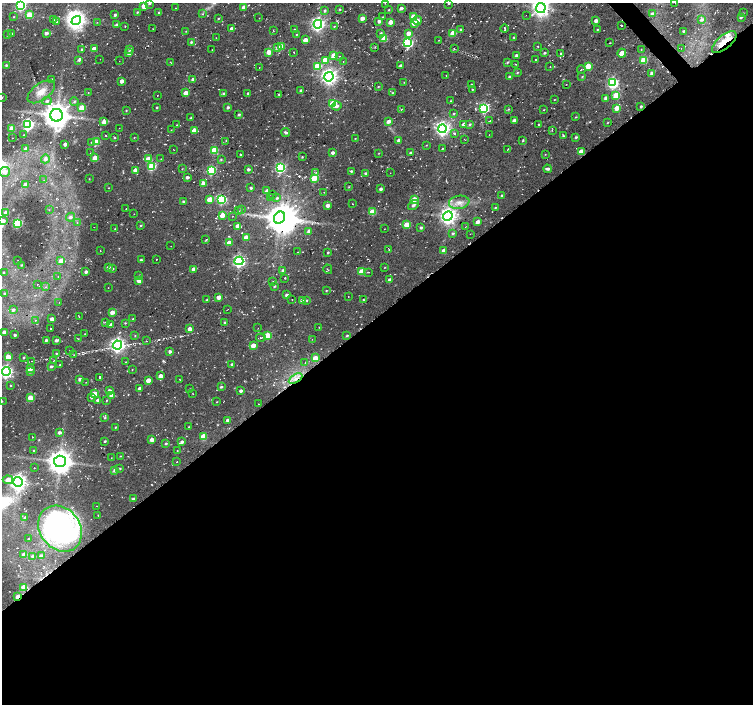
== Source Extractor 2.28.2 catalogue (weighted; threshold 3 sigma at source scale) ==
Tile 15 of 4 x 4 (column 3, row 4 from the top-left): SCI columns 3030-4530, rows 222-1625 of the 6033 x 5992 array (HDU 1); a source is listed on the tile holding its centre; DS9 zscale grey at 2 x 2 block average (1 PNG px = mean of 2 x 2 image px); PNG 755 x 706 px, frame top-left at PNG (2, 3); each listed source drawn as its Kron ellipse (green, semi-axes under 4 px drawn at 4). Shown black and unused: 56% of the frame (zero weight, under 2 of 3 exposures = <1% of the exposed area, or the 3 px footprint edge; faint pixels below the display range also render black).
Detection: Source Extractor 2.28.2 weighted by HDU 2 'WHT'; one run over the whole footprint, this tile lists its part. Background 0.05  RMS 0.0081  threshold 0.0364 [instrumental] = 3 sigma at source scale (4.5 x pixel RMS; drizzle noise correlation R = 1.50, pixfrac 1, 0.0396/0.0396 arcsec/px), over >= 5 px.
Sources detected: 450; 3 too faint to see at this stretch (2 x 2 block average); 3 inside a brighter object's white glare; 17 cosmic-ray / hot-pixel residue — neither listed nor drawn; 1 coinciding with a brighter row at this scale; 7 inside a brighter listed object's ellipse — not listed separately; the other 419 listed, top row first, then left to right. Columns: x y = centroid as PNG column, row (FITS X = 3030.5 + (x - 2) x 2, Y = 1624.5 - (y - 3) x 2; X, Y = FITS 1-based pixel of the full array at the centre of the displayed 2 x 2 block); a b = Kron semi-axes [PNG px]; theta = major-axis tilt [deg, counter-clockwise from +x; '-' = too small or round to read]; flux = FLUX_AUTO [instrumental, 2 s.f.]
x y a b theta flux
149 3 3 3 - 3.5
385 3 2 2 - 0.48
675 3 2 2 - 0.88
449 4 3 2 - 1.7
21 6 4 3 - 250
144 6 4 3 - 21
244 7 3 3 - 11
175 8 2 2 - 0.73
401 8 3 2 - 5.1
541 8 5 5 - 870
340 9 3 2 - 1.6
389 10 3 2 - 1.4
325 11 4 3 - 3.2
137 12 3 2 - 1.7
159 12 3 2 - 2.1
743 13 3 2 - 1
202 14 2 2 - 2.2
653 14 3 3 - 7.7
29 15 3 3 - 48
115 15 2 2 - 3.7
526 15 2 2 - 0.6
14 17 2 2 - 1.1
382 17 3 2 - 1.1
413 17 3 3 - 32
741 17 3 2 - 3.9
218 18 3 3 - 1.7
259 18 2 2 - 0.7
362 18 3 3 - 10
54 20 3 2 - 2.4
417 20 4 4 - 9.4
702 20 4 3 - 4.2
56 21 3 2 - 2.1
76 21 5 4 - 870
379 21 3 3 - 6.4
596 21 3 2 - 8.7
97 22 2 2 - 0.77
390 22 3 3 - 19
414 23 3 3 - 15
116 24 3 3 - 3
318 24 4 4 - 510
621 25 2 2 - 3.7
125 26 2 2 - 0.96
335 26 2 2 - 2.3
153 29 2 2 - 0.66
232 29 3 2 - 9.3
505 29 4 2 - 2.4
273 30 3 2 - 1.1
294 30 3 3 - 1.7
460 30 3 2 - 2
597 30 3 2 - 1.5
186 31 2 2 - 0.72
683 31 2 2 - 2.4
11 33 4 3 - 2.2
46 33 4 3 - 5.8
381 33 3 3 - 2.5
408 33 4 3 - 13
453 33 3 3 - 31
296 34 3 3 - 1.4
8 35 3 3 - 1.8
514 37 3 2 - 2.1
216 38 2 2 - 0.61
384 39 4 3 - 41
305 40 3 3 - 18
439 40 2 2 - 0.68
191 42 3 2 - 2.8
724 42 15 7 40 28
408 43 4 4 - 190
610 43 2 2 - 1.2
538 46 3 2 - 0.93
281 47 4 3 - 21
375 47 3 2 - 1
277 48 3 3 - 5.7
681 48 2 2 - 0.97
82 49 2 2 - 2.9
94 49 3 3 - 13
130 49 3 3 - 3
454 49 2 2 - 1.9
641 49 2 2 - 0.76
212 50 2 2 - 0.8
269 52 3 3 - 30
294 52 2 2 - 0.9
129 53 3 3 - 12
544 53 3 2 - 2.7
561 53 2 2 - 2
622 53 4 3 - 18
334 55 4 3 - 22
516 55 3 3 - 3.9
340 56 2 2 - 1.1
100 59 2 2 - 0.66
535 59 2 2 - 1
79 60 4 3 - 3.4
325 60 3 3 - 26
643 60 3 3 - 57
119 61 2 2 - 0.49
343 62 2 2 - 0.76
507 62 3 3 - 2.2
171 63 3 2 - 1.5
515 64 2 2 - 1.1
6 65 3 2 - 2.8
317 66 3 3 - 81
401 66 3 2 - 6.6
588 66 3 3 - 44
550 67 2 2 - 0.89
259 68 2 2 - 0.78
581 69 4 2 - 1.9
517 72 3 2 - 1.7
652 73 3 3 - 8.6
446 76 2 2 - 0.65
329 77 5 4 - 770
509 77 3 2 - 3.4
582 77 3 3 - 1.8
52 79 3 2 - 2.5
193 79 3 3 - 9.5
122 81 3 2 - 11
404 82 2 2 - 1
613 83 4 4 - 310
566 84 2 2 - 0.55
472 85 3 2 - 3.1
378 87 2 2 - 1.3
472 89 3 2 - 1.8
301 90 3 2 - 3.7
41 92 16 8 37 24
88 93 2 2 - 0.77
186 93 3 3 - 22
224 93 3 2 - 3.5
248 93 4 3 - 3.1
392 93 3 2 - 1.5
279 94 3 2 - 1.7
157 95 2 2 - 0.67
616 95 3 3 - 49
2 97 2 2 - 0.85
606 98 3 3 - 6.4
554 100 3 2 - 0.94
47 101 4 3 - 4.2
74 101 4 3 - 3
450 101 3 2 - 1.3
332 104 3 3 - 77
337 106 5 3 - 5.4
157 107 2 2 - 1.7
228 107 3 2 - 4.5
641 107 2 2 - 2.6
82 108 3 3 - 45
484 108 4 3 - 220
617 108 3 3 - 26
401 109 3 2 - 0.78
508 109 3 3 - 1.8
544 110 3 2 - 0.92
126 111 3 2 - 1.2
453 114 3 2 - 1.6
56 115 6 6 - 2700
239 115 4 3 - 2.7
576 117 3 2 - 1.2
190 118 3 2 - 2.2
514 120 3 3 - 7.2
388 121 3 2 - 9.9
490 121 2 2 - 1.1
104 122 3 3 - 14
607 123 2 2 - 1.1
464 124 3 3 - 11
470 124 3 3 - 2.7
28 125 4 4 - 310
176 125 3 2 - 1.1
539 125 3 2 - 2.8
12 128 3 3 - 30
119 128 2 2 - 0.48
442 129 4 4 - 640
171 130 3 2 - 1
194 130 4 3 - 19
552 130 3 2 - 1
286 133 4 3 - 4.4
454 133 3 3 - 2.4
24 135 2 2 - 1
106 135 4 2 - 1.1
489 135 2 2 - 0.47
563 136 3 3 - 2.2
576 137 3 2 - 2.9
12 138 2 2 - 0.57
114 138 3 2 - 1.8
134 138 3 2 - 1
355 138 2 2 - 1
464 139 2 2 - 0.96
399 140 3 3 - 6.1
523 140 3 2 - 1.7
226 141 2 2 - 1.1
91 142 2 2 - 1.5
97 142 3 3 - 50
65 144 3 2 - 7.5
426 145 2 2 - 0.8
26 149 4 3 - 7.1
173 149 2 2 - 0.82
442 149 3 2 - 1.2
508 149 3 2 - 0.89
214 150 4 3 - 54
581 152 3 3 - 20
90 153 2 2 - 0.89
333 153 3 2 - 6.6
379 153 3 2 - 1
411 153 3 3 - 4.2
545 154 3 2 - 0.78
241 155 2 2 - 1.8
302 157 2 2 - 1.6
95 158 3 3 - 41
45 159 4 4 - 6.1
148 159 3 3 - 31
161 159 2 2 - 0.52
221 159 3 3 - 1.8
152 166 3 3 - 99
280 168 4 4 - 230
182 169 2 2 - 0.99
248 169 2 2 - 4.8
548 169 4 2 - 5.3
135 170 3 2 - 18
211 170 4 3 - 150
351 171 4 2 - 2.8
5 172 5 5 - 15
316 172 3 2 - 1.3
366 173 3 2 - 3.6
390 173 2 2 - 0.5
187 177 3 2 - 5.7
314 178 3 3 - 62
89 179 2 2 - 0.86
44 180 3 2 - 1.1
26 184 4 3 - 7.4
203 184 3 3 - 23
349 187 3 2 - 1.4
108 188 3 2 - 0.79
251 188 3 2 - 2.9
381 189 2 2 - 5.4
267 191 3 3 - 7.6
324 192 2 2 - 0.54
273 194 3 2 - 0.9
502 196 3 2 - 2
271 198 2 2 - 0.77
277 198 4 3 - 2.8
210 199 3 3 - 29
222 199 4 3 - 200
414 199 3 3 - 41
183 201 3 3 - 2.6
459 202 10 6 8 15
352 204 2 2 - 0.78
328 205 3 3 - 9.4
413 205 6 3 38 5.3
495 208 3 2 - 1.8
126 209 2 2 - 0.8
241 209 3 2 - 1.8
49 210 3 2 - 1.1
239 211 3 2 - 1.3
372 212 3 3 - 42
6 213 3 3 - 18
134 214 2 2 - 0.62
222 215 4 3 - 21
233 216 2 2 - 0.71
448 216 5 4 - 860
70 217 4 4 - 6.3
280 218 6 5 - 2500
3 221 4 3 - 8.4
478 222 3 2 - 12
17 223 3 3 - 160
77 223 3 2 - 1.3
141 225 3 2 - 1.6
407 225 3 3 - 40
238 226 3 3 - 15
94 227 2 2 - 0.52
465 227 2 2 - 0.62
421 228 3 3 - 4
115 229 2 2 - 1.3
384 229 2 2 - 0.78
309 231 3 3 - 5.7
453 233 3 3 - 2.9
470 234 2 2 - 0.62
246 237 3 3 - 24
206 240 4 2 - 1.6
229 243 3 3 - 19
171 246 2 2 - 0.72
389 249 3 2 - 1.4
443 250 3 3 - 8
100 251 2 2 - 0.96
297 252 2 2 - 0.56
328 252 2 2 - 2.2
156 259 2 2 - 0.71
18 260 2 2 - 0.5
141 260 3 3 - 2.8
61 261 4 3 - 15
239 261 4 4 - 340
22 265 2 2 - 1.8
108 267 3 2 - 5.3
385 267 2 2 - 0.91
112 269 3 3 - 2.6
194 269 3 3 - 11
328 269 5 2 - 1
283 270 3 3 - 3.6
362 271 3 3 - 43
3 272 3 2 - 1.8
86 272 3 2 - 5
368 272 4 2 - 1.1
139 276 2 2 - 0.6
58 277 2 2 - 1.1
285 278 3 2 - 0.97
139 280 3 3 - 22
390 280 3 3 - 6.4
273 282 3 2 - 0.86
37 284 2 2 - 0.76
274 286 3 2 - 2.2
46 287 3 2 - 1.4
108 288 2 2 - 0.67
326 290 2 2 - 1.2
4 293 3 3 - 2.2
286 295 3 2 - 4.6
348 296 2 2 - 0.65
218 297 3 2 - 12
292 299 2 2 - 0.79
207 300 3 2 - 2.7
307 300 3 2 - 1.6
363 300 3 2 - 1.5
302 301 3 3 - 12
59 302 2 2 - 0.68
228 309 2 2 - 0.51
13 310 4 3 - 5.3
112 312 3 3 - 14
79 317 3 2 - 0.89
52 319 3 2 - 11
133 319 3 3 - 1.3
36 320 2 2 - 0.97
224 322 3 2 - 2.4
106 323 2 2 - 0.62
125 323 3 3 - 1.6
110 324 4 3 - 6.3
319 327 2 2 - 0.88
50 328 2 2 - 1.7
258 328 2 2 - 0.7
190 329 3 3 - 14
4 332 3 3 - 20
85 334 2 2 - 0.94
15 335 2 2 - 3.8
267 335 3 3 - 60
135 336 3 3 - 1.5
347 336 3 2 - 2.1
261 338 5 3 - 2.5
78 339 2 2 - 0.7
312 339 2 2 - 0.52
46 340 3 2 - 3.6
56 340 3 3 - 5.2
147 341 2 2 - 0.71
117 345 4 4 - 620
253 345 3 3 - 25
69 351 2 2 - 0.52
170 351 2 2 - 5.2
56 353 3 2 - 1.9
74 355 2 2 - 1.1
8 357 3 3 - 47
24 358 3 2 - 1.9
315 358 3 3 - 28
32 361 2 2 - 0.61
54 361 2 2 - 0.58
126 362 2 2 - 0.85
305 363 2 2 - 0.81
231 364 3 3 - 2.8
60 365 3 2 - 1.7
51 366 3 2 - 3.7
30 369 3 3 - 16
132 370 2 2 - 0.85
6 371 4 4 - 420
30 372 3 3 - 2.9
161 376 3 3 - 15
100 377 3 2 - 4.2
80 379 3 3 - 5.6
180 379 2 2 - 0.76
296 379 7 4 31 11
148 380 3 3 - 17
86 382 2 2 - 0.84
10 385 3 3 - 1.4
221 387 3 3 - 3.1
140 388 3 2 - 9.9
190 389 3 2 - 0.71
109 391 3 3 - 5.8
241 391 2 2 - 4.9
94 394 3 3 - 28
193 394 2 2 - 0.71
111 395 3 3 - 12
92 397 4 3 - 5
30 398 3 3 - 33
98 400 3 3 - 6.2
107 400 3 2 - 1.4
2 401 2 2 - 0.62
217 402 2 2 - 0.96
259 404 2 2 - 0.54
105 418 3 3 - 1.9
227 420 3 3 - 4.8
115 427 2 2 - 1.5
189 427 2 2 - 1.4
59 432 4 3 - 6.1
203 436 3 3 - 38
33 437 2 2 - 1
152 440 3 3 - 13
105 441 2 2 - 2.2
182 442 4 3 - 5.6
166 443 3 2 - 2.5
34 450 3 3 - 1.7
177 451 3 2 - 0.98
120 456 2 2 - 1.2
111 458 2 2 - 0.5
60 461 6 5 - 2300
177 462 2 2 - 0.82
34 468 2 2 - 0.7
120 468 3 3 - 1.6
115 470 4 3 - 4.7
8 480 5 3 - 17
18 482 5 4 - 860
133 499 4 3 - 5.3
96 506 2 2 - 0.71
98 515 2 2 - 0.84
24 518 4 2 - 2.7
60 529 24 20 -52 400
28 539 2 2 - 0.96
24 555 3 3 - 16
33 556 3 3 - 3.2
41 556 3 3 - 7.9
24 587 3 3 - 32
18 596 4 2 - 28
Overlapping masked pixels (flux is a lower limit): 4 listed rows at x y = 724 42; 296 379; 60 529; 18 596
Isophote crosses this tile's border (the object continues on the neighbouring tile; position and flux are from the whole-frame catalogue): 9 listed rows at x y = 149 3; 675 3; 21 6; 541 8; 2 97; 5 172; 6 213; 3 221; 6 371
Diffuse or blended objects may show on this block-average render without a row.